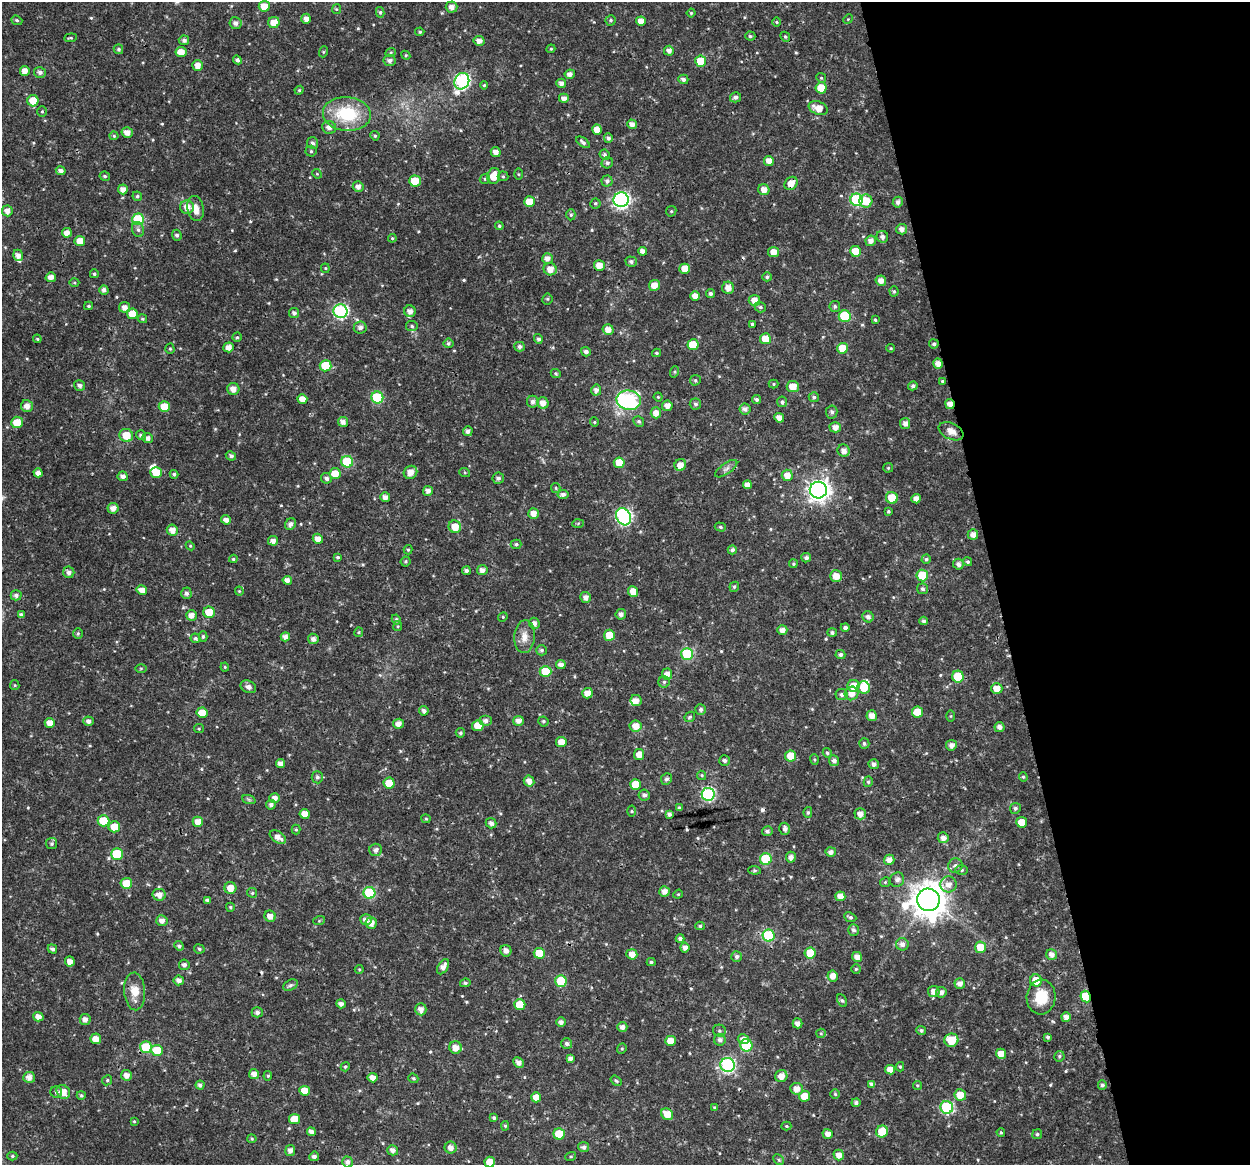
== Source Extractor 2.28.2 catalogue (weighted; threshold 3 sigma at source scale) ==
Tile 12 of 4 x 4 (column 4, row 3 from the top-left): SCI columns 3743-4990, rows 1202-2364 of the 4992 x 4776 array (HDU 1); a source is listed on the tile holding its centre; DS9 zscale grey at full resolution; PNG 1252 x 1167 px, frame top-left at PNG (2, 2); each listed source drawn as its Kron ellipse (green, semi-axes under 4 px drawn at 4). Shown black and unused: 20% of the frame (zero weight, under 3 of 4 exposures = <1% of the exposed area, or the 3 px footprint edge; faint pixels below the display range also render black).
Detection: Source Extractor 2.28.2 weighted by HDU 2 'WHT'; one run over the whole footprint, this tile lists its part. Background 0.0239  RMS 0.0019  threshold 0.00876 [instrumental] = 3 sigma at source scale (4.5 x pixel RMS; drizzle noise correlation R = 1.50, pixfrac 1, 0.0396/0.0396 arcsec/px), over >= 5 px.
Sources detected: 556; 2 inside a brighter object's white glare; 4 cosmic-ray / hot-pixel residue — neither listed nor drawn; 3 inside a brighter listed object's ellipse — not listed separately; of the other 547, all 500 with FLUX_AUTO >= 0.207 (the completeness limit of this list) listed and drawn (47 fainter detections not listed), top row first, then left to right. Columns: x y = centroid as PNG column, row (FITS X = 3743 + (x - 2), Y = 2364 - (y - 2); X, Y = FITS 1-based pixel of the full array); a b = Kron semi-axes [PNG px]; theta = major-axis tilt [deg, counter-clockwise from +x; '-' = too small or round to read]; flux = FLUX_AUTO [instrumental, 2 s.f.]
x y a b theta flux
264 6 5 5 - 2.2
452 7 6 5 - 1.2
336 9 5 4 - 0.22
380 12 5 4 - 0.34
691 13 4 4 - 0.24
306 19 5 4 - 1.2
848 19 5 4 - 0.22
17 20 5 4 - 0.32
610 20 5 5 - 0.37
641 21 5 4 - 1.4
274 22 5 5 - 2.6
777 22 4 3 - 0.22
236 23 6 6 - 0.77
420 32 4 3 - 0.29
750 36 5 4 - 0.31
785 37 5 4 - 0.3
70 38 6 3 6 0.26
184 40 5 5 - 0.58
479 41 5 5 - 1.1
118 49 5 4 - 0.39
551 49 4 4 - 0.23
669 51 5 5 - 0.88
181 52 5 5 - 2.1
323 52 5 3 - 0.21
391 52 5 3 - 0.22
406 55 4 4 - 0.23
237 60 4 4 - 0.51
389 60 6 5 - 0.77
701 61 6 5 - 4.6
198 65 5 5 - 1.4
25 71 5 4 - 1.4
40 72 6 5 - 0.64
570 74 5 5 - 0.93
821 78 5 4 - 0.25
683 79 5 4 - 0.64
462 81 8 7 - 39
561 83 5 4 - 0.98
484 85 4 4 - 0.22
821 88 5 5 - 4.6
299 90 4 4 - 0.23
735 97 5 5 - 0.61
564 98 5 4 - 0.98
33 101 6 5 - 3.4
818 108 10 6 -23 2.3
42 111 5 4 - 0.28
347 114 24 17 -4 11
632 124 5 4 - 0.99
329 127 7 6 - 1
597 130 5 5 - 2
127 132 5 5 - 1.3
114 136 4 4 - 0.21
375 136 5 4 - 0.3
608 138 5 4 - 0.57
583 142 8 4 -36 0.47
312 143 6 5 - 0.56
311 151 5 5 - 0.35
496 152 5 5 - 1.2
605 155 5 5 - 0.42
769 161 5 5 - 1.5
607 163 6 5 - 0.46
61 171 5 4 - 0.84
317 174 5 4 - 0.23
518 174 6 4 -89 0.22
105 176 5 4 - 0.35
494 176 8 6 76 2.8
503 176 5 5 - 0.28
485 179 5 4 - 0.29
415 181 6 5 - 3.9
607 181 5 5 - 0.64
791 183 7 5 48 2.1
358 187 5 5 - 0.97
123 189 5 5 - 1.1
764 190 5 5 - 1.6
137 196 5 4 - 0.35
621 200 7 7 - 47
857 200 6 6 - 19
866 201 6 6 - 3
529 202 5 5 - 3.2
898 202 5 5 - 0.69
595 203 5 5 - 0.33
187 207 7 7 - 1.5
195 208 12 8 -80 1.9
7 211 5 5 - 1.2
671 211 5 5 - 0.25
571 215 5 4 - 0.32
138 219 6 6 - 14
499 226 4 4 - 0.33
902 229 5 5 - 0.95
138 230 7 6 - 0.53
67 233 5 5 - 1.2
177 235 5 5 - 0.51
882 237 6 5 - 0.7
392 238 4 4 - 0.24
80 241 5 5 - 2.5
871 241 5 5 - 1.1
643 251 4 4 - 1.1
856 251 5 5 - 3.9
774 252 5 5 - 1.7
18 255 5 5 - 0.98
547 258 5 5 - 1
631 262 6 5 - 0.52
599 265 5 5 - 1.8
325 268 4 4 - 0.24
550 269 6 6 - 1.5
685 269 5 5 - 2.2
94 274 4 4 - 0.32
51 277 5 5 - 1.1
767 277 5 4 - 0.38
881 281 5 5 - 1.4
74 283 5 3 - 0.24
654 285 5 5 - 1.8
728 288 6 6 - 1.4
104 290 5 4 - 0.68
894 291 5 4 - 0.29
711 294 4 4 - 0.47
695 296 5 4 - 1.4
547 299 5 5 - 0.24
754 300 5 5 - 1.6
89 306 4 3 - 0.31
835 306 5 5 - 0.42
125 307 5 5 - 1.1
760 307 6 5 - 0.42
340 311 7 7 - 31
410 311 6 5 - 1
294 313 5 5 - 0.63
132 314 5 5 - 2.9
845 316 6 6 - 10
142 319 5 4 - 0.3
875 320 4 3 - 0.22
752 324 3 3 - 0.28
412 326 6 5 - 0.37
360 328 6 6 - 0.76
608 330 5 5 - 1.6
237 337 4 4 - 0.29
37 339 4 3 - 0.22
538 339 5 4 - 0.49
765 339 5 5 - 3.1
448 343 5 5 - 0.39
934 344 4 4 - 0.53
693 345 5 5 - 4.8
229 347 5 5 - 1.3
520 347 5 5 - 0.61
842 348 5 5 - 3.2
891 348 4 3 - 0.23
170 349 5 4 - 0.28
586 352 5 4 - 0.67
656 353 4 3 - 0.3
938 364 5 5 - 1.3
325 366 6 5 - 5.6
674 372 6 4 71 0.24
556 373 5 4 - 0.27
695 380 5 5 - 0.3
942 381 4 4 - 0.23
774 384 5 4 - 0.24
79 385 6 5 - 0.65
913 386 4 4 - 0.49
793 387 6 5 - 2.2
233 389 6 6 - 1.3
596 390 5 5 - 0.79
377 397 6 6 - 13
658 397 4 4 - 0.24
814 397 5 5 - 0.45
302 399 5 5 - 1.8
757 399 4 4 - 0.51
629 400 12 9 -6 26
533 402 6 6 - 0.72
782 402 5 5 - 0.5
543 403 6 5 - 1.4
695 404 6 5 - 0.44
950 404 5 4 - 1.3
27 406 6 6 - 1.3
667 406 5 5 - 1.2
164 407 5 5 - 3.6
745 409 5 5 - 0.8
832 412 6 6 - 0.53
656 413 5 5 - 1.3
779 418 5 4 - 1.2
639 421 5 5 - 0.39
17 422 6 5 - 3.1
343 422 5 5 - 0.9
594 422 5 4 - 0.24
905 423 5 5 - 0.98
835 427 5 5 - 1.2
468 431 5 5 - 0.72
951 431 13 8 -25 1.7
126 435 7 6 - 3.2
141 435 5 4 - 0.62
148 438 5 5 - 0.88
844 451 6 6 - 1.2
231 456 5 4 - 0.44
347 462 6 6 - 10
619 463 5 5 - 3.6
680 465 6 5 - 1.7
888 468 5 5 - 0.23
726 469 13 5 35 0.76
156 472 5 5 - 3.2
410 472 7 6 - 1.7
38 473 4 4 - 1.1
465 473 5 3 - 0.21
174 474 4 4 - 0.35
335 474 5 5 - 2.8
787 475 6 5 - 1.8
123 476 5 5 - 0.81
326 478 5 5 - 0.6
498 478 6 5 - 0.59
747 485 4 4 - 1.1
556 488 5 4 - 0.25
818 490 8 8 - 130
428 491 5 5 - 0.87
563 494 6 4 11 0.73
385 497 5 4 - 0.97
892 498 6 5 - 4.1
916 499 5 4 - 1.4
113 508 5 5 - 1.1
888 511 3 3 - 0.28
533 513 5 5 - 1.5
623 517 9 7 -61 39
226 520 5 4 - 1
578 523 6 4 3 0.27
290 524 6 5 - 0.71
455 527 6 6 - 2.6
720 527 5 4 - 0.33
172 530 6 5 - 1.5
973 534 5 5 - 1.2
318 539 5 5 - 1.3
273 541 5 5 - 0.92
516 544 5 4 - 0.41
190 546 4 4 - 0.21
408 550 4 4 - 0.27
732 550 4 4 - 0.48
338 557 4 4 - 0.35
806 558 5 4 - 0.52
233 559 4 4 - 0.27
926 559 5 4 - 0.36
405 561 5 5 - 0.3
968 562 5 4 - 0.37
793 564 4 4 - 0.28
958 564 5 5 - 0.74
482 570 5 5 - 1.2
466 571 4 4 - 0.57
69 572 6 5 - 0.77
836 576 6 6 - 1.8
922 576 6 5 - 6.2
287 580 4 4 - 1.1
734 587 5 4 - 0.38
923 589 5 5 - 0.51
142 590 5 5 - 1.2
239 591 4 4 - 0.22
633 592 5 5 - 2
186 593 5 5 - 0.62
16 595 5 5 - 0.66
586 597 5 5 - 1.1
209 612 6 5 - 3
621 614 5 5 - 0.69
21 615 4 3 - 0.55
191 615 5 5 - 1.3
503 617 5 4 - 0.25
868 617 6 5 - 0.72
396 619 5 4 - 0.38
924 621 4 4 - 0.55
534 623 6 5 - 0.98
398 626 5 4 - 0.25
845 627 4 4 - 0.63
782 630 5 5 - 1.2
359 632 5 4 - 0.23
78 633 5 5 - 0.31
832 633 5 4 - 0.44
609 635 5 5 - 2.8
203 636 5 4 - 0.28
285 637 4 4 - 0.99
524 637 16 10 86 2
195 638 5 4 - 0.39
313 639 5 5 - 0.91
542 650 5 5 - 0.42
687 654 6 6 - 17
840 655 5 4 - 0.65
561 664 5 4 - 0.95
225 667 4 4 - 0.22
141 668 6 4 1 0.25
545 672 6 5 - 6.5
667 674 5 5 - 1.1
958 677 6 6 - 7.3
664 682 6 5 - 0.42
15 685 5 4 - 0.23
853 686 6 6 - 2.9
248 687 8 6 -25 0.73
864 687 6 6 - 3.2
997 689 6 5 - 1.8
587 693 5 5 - 1.7
851 693 7 7 - 1.7
841 694 6 5 - 0.59
636 701 6 5 - 1.3
701 709 5 5 - 0.54
424 711 5 4 - 0.59
917 712 5 5 - 2.9
202 713 5 5 - 3.2
872 716 5 5 - 1.4
951 716 6 4 89 0.23
690 717 6 4 46 0.29
89 721 5 4 - 0.69
486 721 6 5 - 0.78
518 721 5 5 - 1.1
543 721 5 4 - 0.32
50 723 5 4 - 1.7
398 724 5 5 - 1.2
478 726 5 5 - 2.4
635 726 6 5 - 1.8
999 727 5 5 - 0.83
199 729 5 4 - 0.22
460 733 5 4 - 0.39
561 742 5 5 - 1.9
864 743 5 5 - 0.42
951 745 5 5 - 1
827 753 5 4 - 0.34
639 755 5 5 - 1.8
791 756 5 5 - 3.6
814 760 5 3 - 0.23
724 761 5 5 - 0.6
834 761 5 5 - 0.76
281 764 4 4 - 1
874 764 5 5 - 0.72
702 775 5 4 - 0.27
317 777 6 5 - 0.5
1023 777 5 4 - 0.26
666 779 6 5 - 0.56
529 781 5 5 - 1.3
868 782 5 4 - 0.36
389 783 5 5 - 4
635 784 5 5 - 2.7
708 794 6 6 - 24
644 795 5 5 - 0.66
275 798 5 5 - 1
249 800 7 4 -19 0.35
271 805 5 5 - 0.62
679 808 4 4 - 0.34
1015 808 5 5 - 0.45
632 811 5 3 - 0.21
808 812 5 4 - 0.31
305 814 5 5 - 1.9
669 814 4 4 - 0.65
860 814 6 5 - 1.3
426 819 4 4 - 0.23
103 821 6 5 - 6.3
198 822 5 5 - 2.1
1022 822 5 5 - 2.9
491 823 5 5 - 0.73
114 827 6 5 - 3
785 829 6 5 - 0.72
296 830 5 4 - 0.24
767 831 5 5 - 0.52
278 837 9 5 -33 1.3
943 838 5 5 - 1.2
52 844 6 5 - 0.38
376 850 6 6 - 0.79
831 852 5 5 - 0.87
117 854 6 5 - 8.7
791 857 5 5 - 0.94
766 859 6 6 - 9.4
889 860 5 5 - 1.2
955 866 7 7 - 0.74
754 870 6 4 -5 0.28
962 870 6 5 - 0.41
897 880 7 7 - 0.78
885 882 5 4 - 0.26
126 883 5 5 - 3.6
948 884 8 8 - 1.5
230 888 6 6 - 2.2
664 891 5 5 - 1.2
252 893 5 4 - 0.3
369 893 6 6 - 14
678 894 5 4 - 0.21
159 895 7 6 - 1.4
840 896 5 5 - 1.6
207 900 4 4 - 0.46
928 900 11 11 - 410
230 907 4 4 - 0.28
270 916 6 5 - 1.3
850 917 6 4 -24 0.48
366 919 6 5 - 1
162 921 6 5 - 0.95
319 921 6 4 19 0.22
371 923 5 5 - 1.3
700 926 4 4 - 0.32
853 930 6 5 - 0.56
769 936 6 6 - 14
680 939 4 4 - 0.57
902 944 6 6 - 0.97
179 946 5 4 - 0.52
685 947 5 4 - 0.85
980 947 6 5 - 3.7
52 949 5 4 - 0.62
199 949 5 4 - 0.35
506 951 6 5 - 0.96
539 953 5 5 - 4.1
810 953 5 5 - 4.9
632 954 5 5 - 1.6
1052 954 5 5 - 1.1
736 956 5 5 - 0.57
857 957 5 4 - 1.4
70 961 5 4 - 1.4
651 962 4 4 - 0.32
184 965 5 5 - 0.69
443 967 8 5 59 1.2
359 969 4 4 - 0.22
856 969 5 5 - 0.27
833 976 5 5 - 1.4
179 980 5 5 - 0.88
1036 980 6 6 - 2.9
561 981 6 5 - 7.1
465 983 5 4 - 0.33
960 983 5 5 - 1.1
290 985 8 5 27 0.45
135 991 19 10 -86 3
934 991 5 5 - 1.2
941 992 5 5 - 0.86
1041 997 17 14 86 4.6
1086 997 6 5 - 7.2
842 1000 6 4 -61 0.32
341 1004 4 4 - 0.85
520 1005 5 5 - 4.1
421 1009 6 5 - 1.1
257 1012 5 5 - 0.63
38 1017 5 5 - 1.2
1066 1017 5 4 - 1.1
85 1019 5 5 - 1.1
561 1022 4 4 - 0.76
798 1023 5 5 - 0.98
622 1027 5 5 - 0.9
921 1030 5 4 - 0.44
719 1031 6 6 - 0.42
821 1033 5 4 - 0.26
1048 1037 3 3 - 0.38
96 1039 5 5 - 1.6
743 1039 5 5 - 1.2
720 1040 6 5 - 0.7
951 1040 7 6 - 3.7
670 1041 5 5 - 2.1
567 1044 5 5 - 0.52
746 1045 6 6 - 10
146 1047 6 6 - 9.7
456 1047 6 6 - 1.7
622 1049 5 4 - 0.27
157 1050 6 5 - 4.7
1001 1054 5 5 - 1.9
1059 1056 5 5 - 0.33
570 1058 4 4 - 0.79
518 1063 5 5 - 1
728 1065 7 7 - 34
345 1067 5 4 - 0.3
900 1067 4 4 - 0.25
890 1070 5 4 - 1.5
254 1074 5 5 - 1.1
126 1075 5 5 - 1.2
268 1076 5 4 - 0.3
781 1076 6 6 - 1.5
29 1077 6 5 - 1.2
373 1078 5 5 - 1.3
413 1078 5 4 - 0.31
107 1080 5 4 - 0.31
616 1081 6 4 -37 0.32
872 1084 4 4 - 0.74
200 1085 4 4 - 0.6
917 1085 4 4 - 0.28
1102 1085 5 4 - 0.53
797 1089 6 6 - 1.6
305 1091 5 5 - 2.7
56 1092 6 5 - 0.52
63 1092 7 6 - 2.3
835 1094 4 4 - 0.25
81 1095 4 4 - 0.31
960 1095 6 5 - 2.7
805 1096 5 5 - 2.6
536 1097 5 5 - 1.8
856 1103 4 4 - 0.56
947 1107 6 6 - 18
714 1108 3 3 - 0.28
667 1114 6 5 - 2.7
494 1118 4 4 - 0.39
294 1119 5 5 - 2.6
134 1121 4 4 - 0.22
505 1126 5 4 - 0.28
786 1126 5 4 - 0.23
311 1132 4 4 - 0.77
882 1132 6 6 - 4.8
1001 1132 4 3 - 0.22
559 1134 5 5 - 5.1
828 1134 5 5 - 1.2
1037 1134 5 5 - 0.35
252 1139 4 4 - 0.25
584 1147 5 5 - 0.67
451 1148 6 6 - 1.2
290 1150 5 5 - 0.94
393 1150 5 5 - 0.95
839 1155 5 5 - 1.4
12 1156 5 4 - 0.28
314 1156 5 4 - 0.65
571 1156 5 3 - 0.22
779 1160 6 4 -45 0.31
347 1162 5 5 - 0.75
490 1162 5 5 - 2.4
Overlapping masked pixels (flux is a lower limit): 3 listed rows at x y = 791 183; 950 404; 1086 997
Isophote crosses this tile's border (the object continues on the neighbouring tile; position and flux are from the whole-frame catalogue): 1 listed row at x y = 490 1162